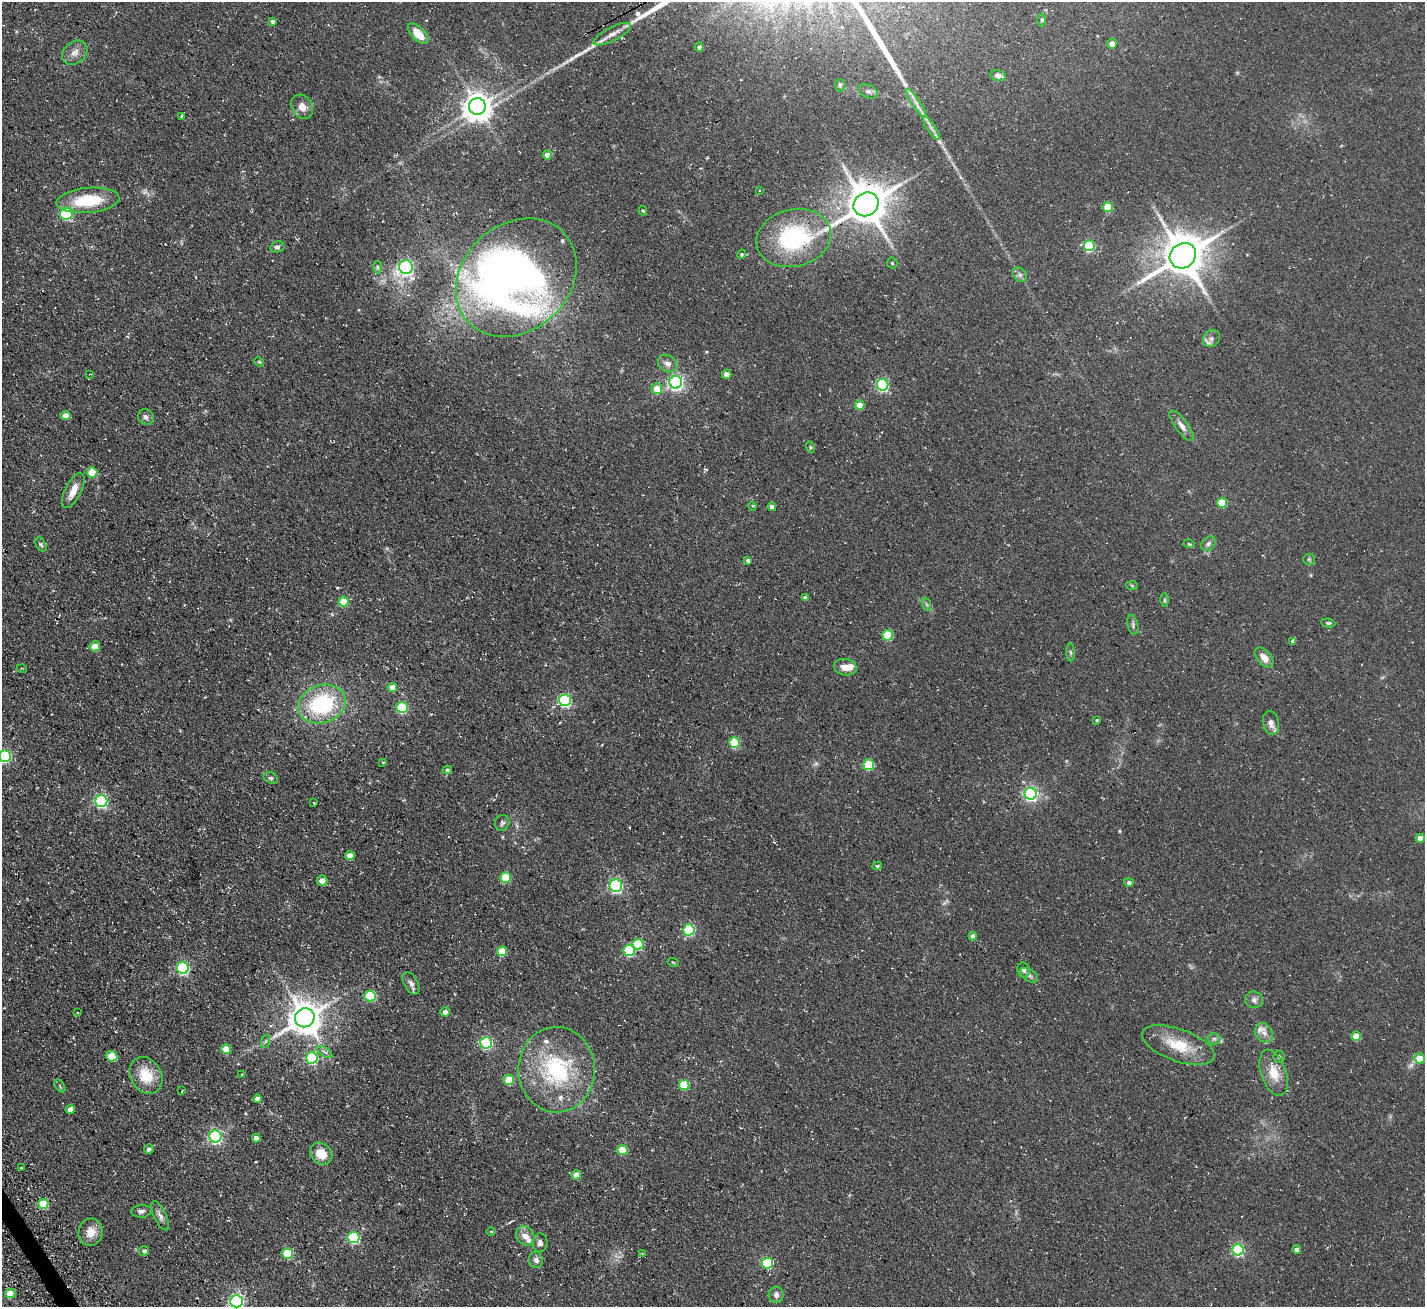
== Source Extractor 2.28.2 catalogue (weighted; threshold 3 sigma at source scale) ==
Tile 7 of 4 x 4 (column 3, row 2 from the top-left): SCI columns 3016-4438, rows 2943-4247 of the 6030 x 6023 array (HDU 1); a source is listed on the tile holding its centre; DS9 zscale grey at full resolution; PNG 1427 x 1309 px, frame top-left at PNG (2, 2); each listed source drawn as its Kron ellipse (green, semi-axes under 4 px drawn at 4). Shown black and unused: <1% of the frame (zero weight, under 3 of 4 exposures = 11% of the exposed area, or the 3 px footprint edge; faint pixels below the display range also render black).
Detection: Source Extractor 2.28.2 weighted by HDU 2 'WHT'; one run over the whole footprint, this tile lists its part. Background 0.0594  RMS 0.009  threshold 0.0403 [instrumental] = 3 sigma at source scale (4.5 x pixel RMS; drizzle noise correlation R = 1.50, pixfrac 1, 0.05/0.05 arcsec/px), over >= 5 px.
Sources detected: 165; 1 too faint to see at this stretch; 1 inside a brighter object's white glare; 2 cosmic-ray / hot-pixel residue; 1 long thin detection or spike segment (spike, bleed or trail) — neither listed nor drawn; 6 inside a brighter listed object's ellipse — not listed separately; the other 154 listed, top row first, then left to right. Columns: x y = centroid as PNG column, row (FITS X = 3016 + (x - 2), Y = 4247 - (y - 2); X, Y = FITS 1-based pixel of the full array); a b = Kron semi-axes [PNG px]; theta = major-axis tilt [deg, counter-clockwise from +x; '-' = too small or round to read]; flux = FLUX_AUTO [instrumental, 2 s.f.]
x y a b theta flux
1042 20 6 4 -90 1.1
272 21 4 4 - 2
418 34 13 6 -44 15
612 34 21 7 27 6.6
1112 44 5 5 - 7
699 47 4 4 - 2.6
75 53 14 11 40 6.7
998 75 8 5 -16 5
840 85 6 5 - 1.7
868 91 10 6 -27 3
916 103 17 4 -56 5
302 107 13 10 -54 8
477 107 8 8 - 1100
182 116 4 3 - 1.5
931 128 13 4 -56 3.4
547 155 4 4 - 7.4
760 190 3 3 - 1.8
88 200 31 12 5 40
866 204 13 11 34 2600
1108 207 5 5 - 29
643 211 5 4 - 1.1
67 214 6 6 - 68
794 238 38 28 13 95
1089 246 5 5 - 65
277 247 7 5 13 2.3
742 254 5 4 - 1.7
1183 256 14 12 38 2600
892 263 5 5 - 1.1
377 267 6 4 89 1.5
406 267 7 7 - 220
1020 275 8 6 -54 2.5
516 278 65 53 42 510
1211 339 9 8 - 3.7
259 362 5 4 - 0.89
667 363 10 8 -36 4.7
90 374 3 2 - 0.6
727 374 5 4 - 7.5
676 382 6 6 - 240
883 385 6 5 - 120
657 389 5 5 - 14
860 405 5 4 - 15
65 416 5 4 - 8.9
146 417 8 7 - 3.2
1182 426 18 6 -54 5.7
810 447 6 3 -71 1.1
92 472 5 5 - 21
73 491 19 8 63 11
1222 503 5 5 - 27
752 506 4 3 - 0.82
772 507 4 4 - 5.5
41 544 7 5 -62 1.7
1189 544 5 3 - 0.95
1208 544 8 6 45 2.5
1309 559 6 5 - 1.4
748 560 4 3 - 1.8
1132 585 6 4 -3 1.1
805 598 4 4 - 3.2
1164 600 6 4 89 1.4
344 602 5 5 - 26
926 604 7 4 -70 1.7
1328 623 7 4 -6 1.3
1133 625 10 5 -77 2.1
888 635 5 5 - 36
1293 641 4 4 - 3
95 646 5 5 - 14
1070 652 9 4 -89 1.7
1264 658 12 7 -49 7.4
845 667 11 8 -10 7.8
22 669 5 3 - 0.67
392 687 5 4 - 12
565 700 6 6 - 130
322 704 24 18 19 83
402 707 5 5 - 64
1097 720 4 3 - 0.82
1271 723 12 8 -77 5.5
734 742 5 5 - 44
5 756 6 5 - 100
383 762 3 3 - 0.81
869 765 5 5 - 49
447 770 5 4 - 1.6
271 778 7 5 -16 2
1031 794 6 6 - 190
101 801 6 6 - 130
314 803 3 2 - 0.61
502 823 8 7 - 2.1
1420 838 4 4 - 5.6
350 855 5 4 - 6.6
877 866 5 4 - 1.3
506 878 5 5 - 35
322 881 5 5 - 5.7
1129 882 5 4 - 2.4
616 886 6 6 - 130
689 930 5 5 - 89
973 936 4 4 - 4.9
638 944 5 5 - 38
629 950 6 5 - 73
502 951 5 5 - 23
673 962 6 3 -20 0.82
183 968 6 6 - 130
1024 970 7 6 - 2.7
1029 975 10 5 -35 2.6
411 983 12 7 -61 3.8
370 996 5 5 - 63
1254 1000 9 8 - 3.5
445 1012 5 4 - 4.3
78 1013 3 2 - 0.63
305 1018 10 9 - 1700
1264 1033 10 8 -58 5
1356 1036 4 4 - 16
1214 1039 6 6 - 2.2
266 1041 6 4 70 1.4
486 1043 6 5 - 120
1178 1045 38 16 -20 29
226 1049 5 5 - 20
325 1052 8 3 -33 2.3
112 1056 6 5 - 25
1279 1057 6 5 - 2.1
312 1058 6 5 - 100
1419 1058 5 5 - 14
557 1070 43 38 -89 97
1274 1073 24 12 -71 17
242 1074 4 2 - 0.68
146 1075 19 15 -58 22
509 1080 5 5 - 27
684 1085 5 5 - 33
60 1086 7 4 -55 1.2
182 1091 4 2 - 0.61
258 1099 4 4 - 5.6
70 1109 5 4 - 6
215 1137 6 6 - 170
256 1138 4 4 - 5.9
149 1149 5 4 - 2.3
622 1150 5 5 - 25
321 1154 12 10 -42 15
21 1168 4 2 - 0.9
576 1175 4 4 - 11
43 1204 5 5 - 33
141 1211 10 6 4 3.6
160 1216 16 6 -64 4.4
491 1231 5 3 - 0.78
91 1232 14 12 76 11
525 1236 10 8 -54 7.4
354 1237 6 5 - 84
540 1243 9 7 85 3.5
1297 1249 4 4 - 4.3
1238 1250 5 5 - 110
144 1251 5 5 - 2.6
642 1253 4 3 - 0.66
288 1254 5 5 - 44
536 1260 8 7 - 3.3
767 1263 5 5 - 66
10 1293 5 4 - 21
776 1295 8 7 - 3.6
236 1301 6 6 - 250
Overlapping masked pixels (flux is a lower limit): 2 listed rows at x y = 612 34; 516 278
Isophote crosses this tile's border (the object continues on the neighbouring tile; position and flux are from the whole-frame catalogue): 2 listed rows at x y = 5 756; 236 1301